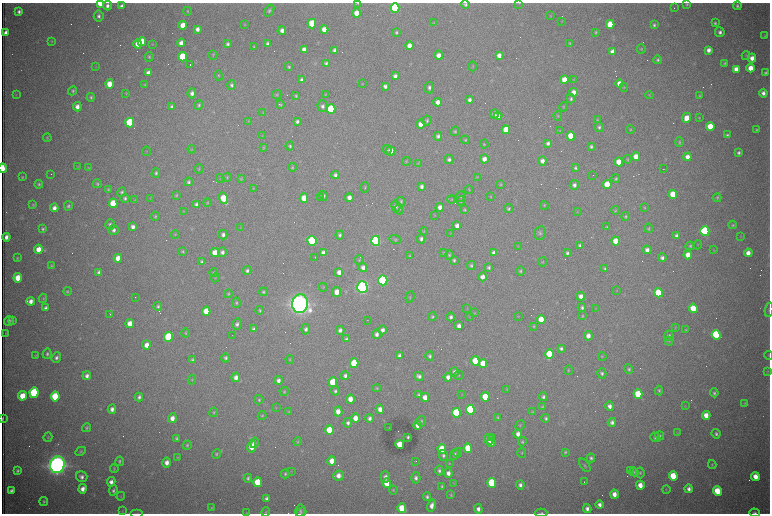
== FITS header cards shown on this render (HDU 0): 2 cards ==
NAXIS1  =                 1536 /fastest changing axis
NAXIS2  =                 1023 /next to fastest changing axis

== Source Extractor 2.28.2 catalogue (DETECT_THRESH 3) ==
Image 1536 x 1023 px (HDU 0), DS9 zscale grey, zoomed out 1/2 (1 PNG px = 2 x 2 image px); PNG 772 x 516 px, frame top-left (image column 1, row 1022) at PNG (2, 3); each listed source drawn as its Kron ellipse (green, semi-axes under 4 px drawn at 4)
Background 3000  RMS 34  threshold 101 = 3 sigma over >= 5 px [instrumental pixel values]
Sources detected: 591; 98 cannot appear on this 1/2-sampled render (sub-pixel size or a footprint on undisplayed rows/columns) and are neither listed nor drawn; the other 493 listed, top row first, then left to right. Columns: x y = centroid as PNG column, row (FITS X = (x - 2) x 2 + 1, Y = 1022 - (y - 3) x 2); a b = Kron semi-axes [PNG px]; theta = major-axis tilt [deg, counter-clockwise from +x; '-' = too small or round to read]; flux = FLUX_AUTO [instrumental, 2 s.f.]
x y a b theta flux
100 3 4 3 - 1.9e+05
358 3 4 3 - 6.2e+03
519 3 3 2 - 3.5e+03
687 4 4 4 - 8.7e+03
465 5 4 4 - 1.5e+04
107 6 4 4 - 2.6e+04
121 6 4 3 - 2.5e+04
737 6 4 4 - 1.4e+04
395 8 5 4 - 1.1e+06
674 8 2 1 - 4.3e+03
269 10 6 4 58 1.6e+04
19 11 3 3 - 2.1e+04
188 11 4 3 - 7.3e+03
356 13 4 4 - 8.0e+04
99 16 5 5 - 2.4e+04
551 16 4 3 - 5.3e+03
562 21 3 3 - 3.5e+03
312 23 5 4 - 2.7e+05
434 23 4 3 - 3.8e+03
715 23 4 3 - 1.1e+04
245 24 3 3 - 5.3e+03
610 24 4 4 - 2.0e+05
183 25 4 4 - 1.1e+05
654 25 3 3 - 1.3e+04
197 29 4 3 - 3.2e+04
324 29 4 4 - 6.4e+04
282 30 4 4 - 3.5e+04
396 32 3 3 - 9.6e+03
596 32 3 3 - 8.3e+03
720 32 5 4 - 2.3e+04
5 33 4 3 - 3.6e+04
765 36 4 3 - 7.4e+03
51 41 4 3 - 4.7e+03
142 41 4 4 - 1.2e+05
181 43 4 3 - 3.9e+04
570 43 3 3 - 8.4e+03
138 44 4 4 - 7.1e+04
152 44 3 3 - 4.0e+03
228 44 3 3 - 1.7e+04
268 44 4 3 - 2.3e+04
409 46 4 4 - 5.2e+04
254 47 3 2 - 6.3e+03
304 49 4 4 - 4.8e+04
641 49 4 4 - 8.0e+03
335 50 4 3 - 2.6e+04
709 50 4 4 - 3.6e+04
612 52 4 4 - 4.5e+04
213 55 5 4 - 8.2e+03
439 55 4 4 - 4.8e+04
499 56 4 3 - 4.1e+04
746 56 4 4 - 7.4e+03
149 57 5 3 - 9.6e+03
182 57 5 4 - 2.9e+05
752 58 4 4 - 5.6e+04
658 60 4 4 - 1.2e+04
326 63 4 4 - 1.5e+04
724 63 4 4 - 1.0e+04
190 65 2 1 - 1.9e+05
96 67 3 2 - 3.5e+03
289 67 3 3 - 8.9e+03
473 67 5 3 - 5.9e+03
750 68 4 4 - 9.1e+04
736 69 4 4 - 5.6e+04
148 73 4 3 - 4.0e+04
765 73 4 3 - 1.3e+04
219 76 5 4 - 8.6e+03
395 76 4 3 - 2.5e+04
301 80 4 3 - 1.8e+04
564 80 4 4 - 1.0e+05
573 80 4 3 - 6.1e+03
619 83 4 4 - 6.4e+04
109 84 4 4 - 1.1e+05
362 84 4 3 - 4.4e+03
145 85 4 3 - 7.9e+03
232 85 4 4 - 1.7e+04
385 86 4 3 - 2.4e+04
624 87 4 3 - 7.0e+03
429 88 6 5 - 2.1e+04
73 91 5 4 - 1.1e+04
574 92 4 4 - 5.4e+04
126 93 4 3 - 5.6e+03
192 93 5 4 - 2.7e+04
763 93 4 4 - 2.8e+04
16 95 4 2 - 4.3e+03
277 95 5 4 - 9.0e+03
325 95 4 3 - 5.3e+03
649 95 4 3 - 4.7e+03
296 96 4 3 - 9.9e+03
700 96 4 4 - 8.1e+03
91 97 4 3 - 1.1e+04
571 99 4 4 - 1.3e+04
469 100 4 3 - 2.2e+04
437 102 4 3 - 4.6e+04
199 105 5 4 - 1.2e+04
280 105 4 3 - 7.7e+03
171 106 4 3 - 1.3e+04
323 106 6 5 - 2.4e+04
77 107 4 4 - 4.1e+04
563 107 5 3 - 6.2e+03
331 109 5 4 - 5.8e+05
263 113 3 2 - 4.5e+03
494 114 4 4 - 3.2e+04
498 116 4 3 - 2.9e+04
558 116 5 3 - 7.4e+03
687 118 5 4 - 8.9e+04
699 118 4 3 - 5.7e+03
597 120 4 4 - 6.5e+03
248 121 4 2 - 5.0e+03
297 121 4 3 - 1.8e+04
427 121 5 4 - 1.3e+04
130 123 5 4 - 5.8e+05
421 124 4 4 - 6.1e+04
710 126 4 4 - 1.5e+05
599 127 5 4 - 1.6e+04
506 130 4 4 - 1.4e+05
630 130 4 3 - 7.4e+03
756 130 4 3 - 8.5e+03
455 131 4 4 - 9.8e+03
560 131 4 3 - 5.4e+03
727 135 4 3 - 1.3e+04
262 136 3 2 - 3.1e+03
438 136 4 4 - 1.9e+04
571 136 4 4 - 2.2e+05
47 138 4 3 - 6.2e+03
465 140 4 4 - 8.2e+03
679 142 5 3 - 1.0e+04
548 143 4 3 - 2.1e+04
484 144 4 3 - 6.1e+03
290 146 4 4 - 1.2e+04
591 146 3 3 - 1.3e+04
264 148 4 3 - 6.1e+03
192 149 4 2 - 4.9e+03
387 150 5 4 - 1.2e+04
146 151 5 2 - 3.9e+03
391 151 4 4 - 6.0e+04
738 153 4 3 - 1.6e+04
636 157 4 4 - 9.6e+04
687 157 4 4 - 5.1e+04
449 159 4 4 - 1.9e+04
484 159 4 4 - 5.0e+04
628 159 4 4 - 7.8e+03
406 161 4 3 - 6.2e+03
542 161 4 4 - 3.8e+04
619 162 4 4 - 1.4e+05
418 163 4 3 - 4.1e+03
78 166 3 2 - 3.0e+03
292 167 4 3 - 9.7e+03
3 168 5 2 - 2.9e+05
89 168 4 3 - 5.8e+03
575 168 4 3 - 1.2e+04
199 169 5 3 - 7.5e+03
663 169 2 1 - 3.2e+03
156 173 4 4 - 1.3e+04
51 174 2 1 - 2.1e+03
335 175 4 4 - 2.2e+04
593 175 2 1 - 2.1e+03
22 177 2 2 - 6.1e+03
227 177 5 4 - 8.2e+03
477 177 4 2 - 3.7e+03
220 178 4 2 - 4.4e+03
241 178 4 4 - 6.7e+03
616 179 4 4 - 9.9e+03
188 182 4 4 - 1.4e+04
39 184 4 4 - 1.1e+04
97 184 4 4 - 1.0e+04
500 185 4 3 - 7.9e+03
574 185 5 4 - 2.2e+04
607 185 4 4 - 2.9e+05
422 186 4 3 - 2.2e+04
365 187 5 3 - 7.4e+03
108 189 4 3 - 8.0e+03
254 189 3 3 - 4.5e+03
469 189 4 3 - 6.5e+03
122 192 5 4 - 1.3e+04
673 194 4 4 - 1.8e+05
176 195 4 4 - 7.9e+03
323 196 5 4 - 1.6e+04
461 196 5 4 - 9.5e+03
491 197 4 3 - 5.8e+03
125 198 4 4 - 1.4e+04
150 198 3 3 - 3.7e+03
224 198 6 4 -72 2.5e+05
304 198 4 4 - 1.2e+05
321 198 2 1 - 2.3e+03
349 198 4 4 - 4.4e+04
717 198 4 4 - 9.1e+03
452 199 4 4 - 7.1e+03
135 200 4 3 - 4.6e+03
401 201 4 4 - 9.9e+03
461 201 5 4 - 7.9e+03
207 202 4 3 - 6.6e+03
113 203 5 4 - 2.4e+05
197 204 4 3 - 2.5e+04
33 205 4 4 - 8.1e+03
544 205 4 3 - 5.7e+03
68 206 4 4 - 1.3e+04
396 206 5 4 - 2.3e+04
440 207 4 4 - 3.8e+04
54 208 4 4 - 3.6e+04
645 208 4 3 - 5.9e+03
399 209 5 4 - 9.7e+03
509 209 4 4 - 1.2e+04
464 210 4 3 - 8.4e+03
615 210 4 4 - 8.3e+03
183 211 3 3 - 4.4e+03
577 212 3 2 - 3.5e+03
435 215 4 3 - 4.3e+03
155 216 4 3 - 8.7e+03
626 216 4 4 - 9.2e+03
110 225 5 4 - 2.0e+04
733 225 4 3 - 8.1e+03
457 226 4 3 - 3.8e+04
133 227 4 3 - 2.9e+04
607 227 3 2 - 7.4e+03
240 228 3 3 - 4.2e+03
649 228 4 4 - 9.2e+03
43 229 4 3 - 1.2e+04
114 230 5 5 - 2.5e+04
424 231 4 3 - 5.5e+03
705 231 5 4 - 1.3e+06
450 233 3 2 - 4.0e+03
540 233 7 6 - 1.8e+04
175 234 4 3 - 5.9e+03
223 235 5 4 - 2.4e+04
340 235 4 4 - 1.6e+04
677 236 4 3 - 2.4e+04
741 236 3 2 - 3.6e+03
6 237 4 3 - 3.6e+04
395 239 6 4 -18 9.0e+03
421 239 4 4 - 2.2e+04
312 241 5 4 - 7.6e+05
376 241 5 4 - 1.7e+06
616 241 4 4 - 1.0e+05
580 245 4 3 - 1.4e+04
698 245 4 2 - 4.5e+03
518 246 4 3 - 4.1e+03
690 246 4 4 - 1.1e+04
38 249 4 4 - 8.2e+04
647 250 4 4 - 3.4e+04
714 250 3 2 - 4.3e+03
183 251 4 3 - 8.2e+03
222 252 5 4 - 2.4e+04
215 253 4 4 - 1.1e+05
323 253 4 3 - 3.1e+04
444 253 4 4 - 7.6e+03
494 253 4 3 - 2.8e+04
567 253 4 3 - 1.4e+04
748 253 4 4 - 5.8e+04
449 255 4 4 - 9.5e+03
688 255 4 4 - 8.8e+04
410 256 4 3 - 7.5e+03
17 258 3 2 - 7.7e+03
118 258 4 4 - 7.9e+04
315 258 3 1 - 2.8e+03
662 258 4 4 - 2.1e+04
359 260 4 3 - 7.0e+03
454 260 4 3 - 1.4e+04
202 262 3 3 - 1.5e+04
542 262 5 3 - 5.7e+03
471 265 4 3 - 1.1e+04
51 266 4 3 - 7.0e+03
489 267 4 3 - 1.4e+04
363 268 4 4 - 3.6e+04
605 269 4 3 - 1.1e+04
247 271 4 4 - 1.7e+04
520 271 5 4 - 1.1e+04
98 272 4 3 - 1.8e+04
339 272 4 4 - 4.3e+04
214 273 4 4 - 9.0e+03
483 277 4 4 - 4.1e+04
18 278 4 4 - 1.2e+05
215 278 4 3 - 4.7e+03
383 280 5 4 - 1.8e+06
323 287 4 3 - 5.2e+03
362 287 6 5 - 3.5e+06
617 290 4 3 - 4.2e+03
67 291 4 3 - 9.2e+03
263 292 4 3 - 1.1e+04
337 292 5 4 - 7.6e+04
659 293 5 4 - 4.0e+05
228 294 4 3 - 8.0e+03
581 296 4 4 - 4.0e+04
135 297 2 1 - 7.7e+03
410 297 6 3 71 6.5e+03
43 298 4 3 - 7.1e+03
31 301 4 4 - 4.0e+04
236 303 5 4 - 1.0e+04
300 304 9 7 84 9.4e+06
158 306 4 4 - 1.5e+04
46 308 4 3 - 2.4e+04
467 308 3 2 - 3.7e+03
582 308 4 4 - 1.6e+04
693 308 4 4 - 1.6e+05
595 309 3 2 - 2.7e+03
260 310 4 3 - 9.1e+03
769 310 7 2 82 7.9e+03
206 311 4 4 - 1.3e+05
474 313 4 3 - 5.1e+03
110 314 4 1 - 4.0e+03
518 316 4 3 - 4.1e+03
582 316 4 4 - 6.9e+03
432 317 4 3 - 9.6e+03
451 317 4 4 - 2.1e+04
469 317 3 3 - 3.9e+03
541 319 4 4 - 1.3e+05
367 320 2 1 - 1.9e+03
9 321 5 4 - 2.3e+04
12 321 4 3 - 7.4e+03
130 324 4 4 - 7.5e+04
237 324 6 4 75 2.4e+04
459 326 4 3 - 3.7e+04
534 326 4 3 - 6.5e+03
675 328 4 3 - 5.0e+03
254 329 4 4 - 1.7e+04
306 329 5 4 - 2.0e+04
340 330 4 4 - 2.4e+04
383 330 4 4 - 3.0e+04
686 330 4 3 - 6.0e+03
5 333 4 2 - 3.8e+03
186 333 4 3 - 8.0e+03
377 334 4 4 - 2.6e+04
232 335 2 1 - 1.8e+03
716 335 5 4 - 9.6e+05
588 336 4 4 - 4.8e+04
669 336 5 4 - 1.5e+04
168 337 5 4 - 5.5e+05
346 339 4 3 - 1.3e+04
669 341 4 3 - 5.8e+03
146 345 4 4 - 5.0e+04
561 348 4 4 - 1.6e+04
47 354 5 4 - 1.6e+04
550 354 5 4 - 3.6e+05
35 356 4 3 - 5.7e+03
399 356 4 3 - 2.0e+04
430 356 4 4 - 1.4e+04
602 356 4 4 - 7.6e+03
769 356 4 2 - 4.2e+03
56 358 5 4 - 2.3e+04
226 358 4 4 - 1.6e+04
192 360 4 3 - 1.1e+04
290 360 4 3 - 6.6e+03
475 361 5 4 - 2.7e+05
354 363 5 4 - 3.3e+05
483 363 4 4 - 1.6e+05
629 369 5 4 - 1.2e+04
568 370 5 3 - 6.9e+03
768 371 4 2 - 5.0e+03
455 372 4 4 - 2.4e+04
602 373 5 4 - 1.6e+04
458 375 5 3 - 5.6e+03
87 376 4 4 - 2.9e+04
345 376 4 4 - 2.0e+04
419 376 5 4 - 2.4e+04
236 377 5 4 - 3.9e+04
448 377 4 3 - 3.5e+04
192 380 4 3 - 6.7e+03
278 380 4 4 - 2.7e+04
333 382 5 4 - 3.0e+05
377 388 4 2 - 7.4e+03
507 390 4 2 - 4.1e+03
659 390 5 4 - 1.1e+04
335 391 4 4 - 1.4e+04
284 392 4 4 - 9.1e+03
34 393 5 4 - 9.6e+05
714 393 4 4 - 1.3e+04
638 394 5 4 - 2.9e+05
419 395 4 4 - 1.4e+04
462 395 3 3 - 3.3e+03
22 396 5 4 - 1.3e+05
55 396 5 4 - 3.4e+05
139 397 4 3 - 1.9e+04
425 397 4 4 - 6.1e+04
485 397 5 4 - 1.8e+05
543 397 4 3 - 1.6e+04
350 399 4 4 - 7.6e+04
259 400 5 4 - 1.1e+04
744 403 4 3 - 5.5e+03
610 406 5 4 - 3.4e+04
685 406 4 3 - 4.2e+03
542 407 4 3 - 6.9e+03
276 408 3 3 - 3.5e+03
112 409 4 4 - 3.0e+04
380 409 4 4 - 4.7e+04
470 410 5 4 - 7.8e+05
338 411 5 4 - 6.5e+04
214 412 5 4 - 8.8e+03
289 412 4 4 - 6.8e+03
532 412 3 3 - 4.4e+03
456 413 5 4 - 4.5e+05
706 415 4 4 - 8.2e+04
262 416 4 3 - 7.6e+03
498 417 3 3 - 9.4e+03
172 418 5 4 - 5.2e+04
355 418 4 4 - 6.9e+04
370 418 4 3 - 2.4e+04
546 418 4 4 - 1.4e+04
3 419 3 1 - 7.4e+03
421 421 5 4 - 1.2e+04
612 422 4 4 - 2.4e+04
348 423 5 4 - 2.1e+04
418 425 4 3 - 4.4e+04
520 425 5 3 - 7.7e+03
86 428 4 4 - 1.2e+04
389 428 2 1 - 2.7e+03
329 430 5 4 - 2.7e+05
677 432 4 3 - 4.7e+03
518 434 4 4 - 3.9e+04
716 434 5 4 - 1.6e+04
660 436 5 4 - 1.1e+04
48 437 5 3 - 7.0e+03
408 437 3 3 - 1.0e+04
491 437 2 1 - 1.4e+05
655 437 5 4 - 1.2e+04
176 438 4 3 - 1.2e+04
489 439 5 4 - 4.4e+04
298 442 4 4 - 7.3e+03
491 442 4 3 - 3.4e+04
522 442 5 4 - 1.3e+04
254 443 5 4 - 2.4e+04
400 444 4 4 - 1.6e+05
187 445 4 4 - 1.0e+04
252 447 6 4 77 1.1e+05
468 448 5 4 - 2.5e+05
442 449 5 4 - 1.9e+05
80 451 5 4 - 1.0e+04
458 452 4 3 - 7.2e+03
565 452 4 3 - 8.8e+03
522 453 5 2 - 5.4e+03
216 454 5 4 - 1.1e+04
443 455 5 4 - 1.8e+04
455 455 5 4 - 1.9e+04
178 458 4 3 - 5.4e+03
591 458 4 4 - 1.5e+04
120 461 4 3 - 1.2e+04
332 461 4 4 - 8.3e+04
415 461 2 1 - 3.5e+03
167 462 5 4 - 4.3e+04
449 463 4 3 - 4.5e+03
57 465 8 7 - 7.8e+06
585 465 8 3 -53 9.2e+03
712 465 4 3 - 7.2e+03
114 469 4 3 - 6.4e+03
630 470 4 3 - 6.0e+03
17 471 4 3 - 1.4e+04
292 471 3 2 - 2.7e+03
439 471 5 4 - 1.7e+04
634 472 5 4 - 1.1e+04
448 473 5 4 - 3.7e+04
640 473 5 4 - 1.1e+04
285 474 4 3 - 1.1e+04
339 476 5 5 - 4.9e+04
673 476 5 4 - 2.7e+05
82 477 6 5 - 2.8e+04
385 477 5 4 - 3.2e+04
755 477 4 4 - 8.6e+04
248 478 4 3 - 1.3e+04
416 478 5 4 - 2.2e+04
111 482 4 4 - 3.5e+04
257 482 5 4 - 2.1e+05
584 482 2 1 - 2.9e+03
387 483 5 4 - 1.5e+05
454 483 3 2 - 3.5e+03
492 483 5 4 - 5.5e+05
520 485 4 4 - 2.5e+04
640 485 4 4 - 7.6e+04
442 486 4 3 - 9.6e+03
82 489 4 4 - 4.6e+04
666 489 4 3 - 5.0e+03
689 489 4 4 - 2.9e+04
113 490 5 4 - 1.7e+04
393 490 4 3 - 6.9e+03
11 491 4 3 - 2.0e+04
717 491 5 4 - 2.1e+05
614 494 4 4 - 5.6e+04
451 495 3 3 - 7.6e+03
121 496 4 3 - 5.8e+03
427 497 4 3 - 1.5e+04
266 499 4 3 - 1.9e+04
44 501 4 3 - 1.1e+04
432 505 6 3 72 4.4e+04
600 505 4 3 - 3.1e+04
211 508 4 3 - 6.1e+03
402 508 5 4 - 2.2e+05
478 509 5 4 - 3.3e+04
587 509 4 4 - 3.0e+04
122 511 3 2 - 3.8e+03
300 511 6 5 - 1.4e+04
266 512 5 3 - 7.3e+03
137 513 6 2 0 5.5e+03
247 513 4 3 - 4.7e+03
301 513 6 4 39 9.4e+03
541 513 6 3 2 1.1e+04
755 513 5 3 - 1.5e+04
At the frame edge (FLAGS 8, measured only in part): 10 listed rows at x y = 100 3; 358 3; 519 3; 3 168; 769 310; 3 419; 137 513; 247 513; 541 513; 755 513
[98 sub-pixel or undisplayed-footprint detections neither listed nor drawn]